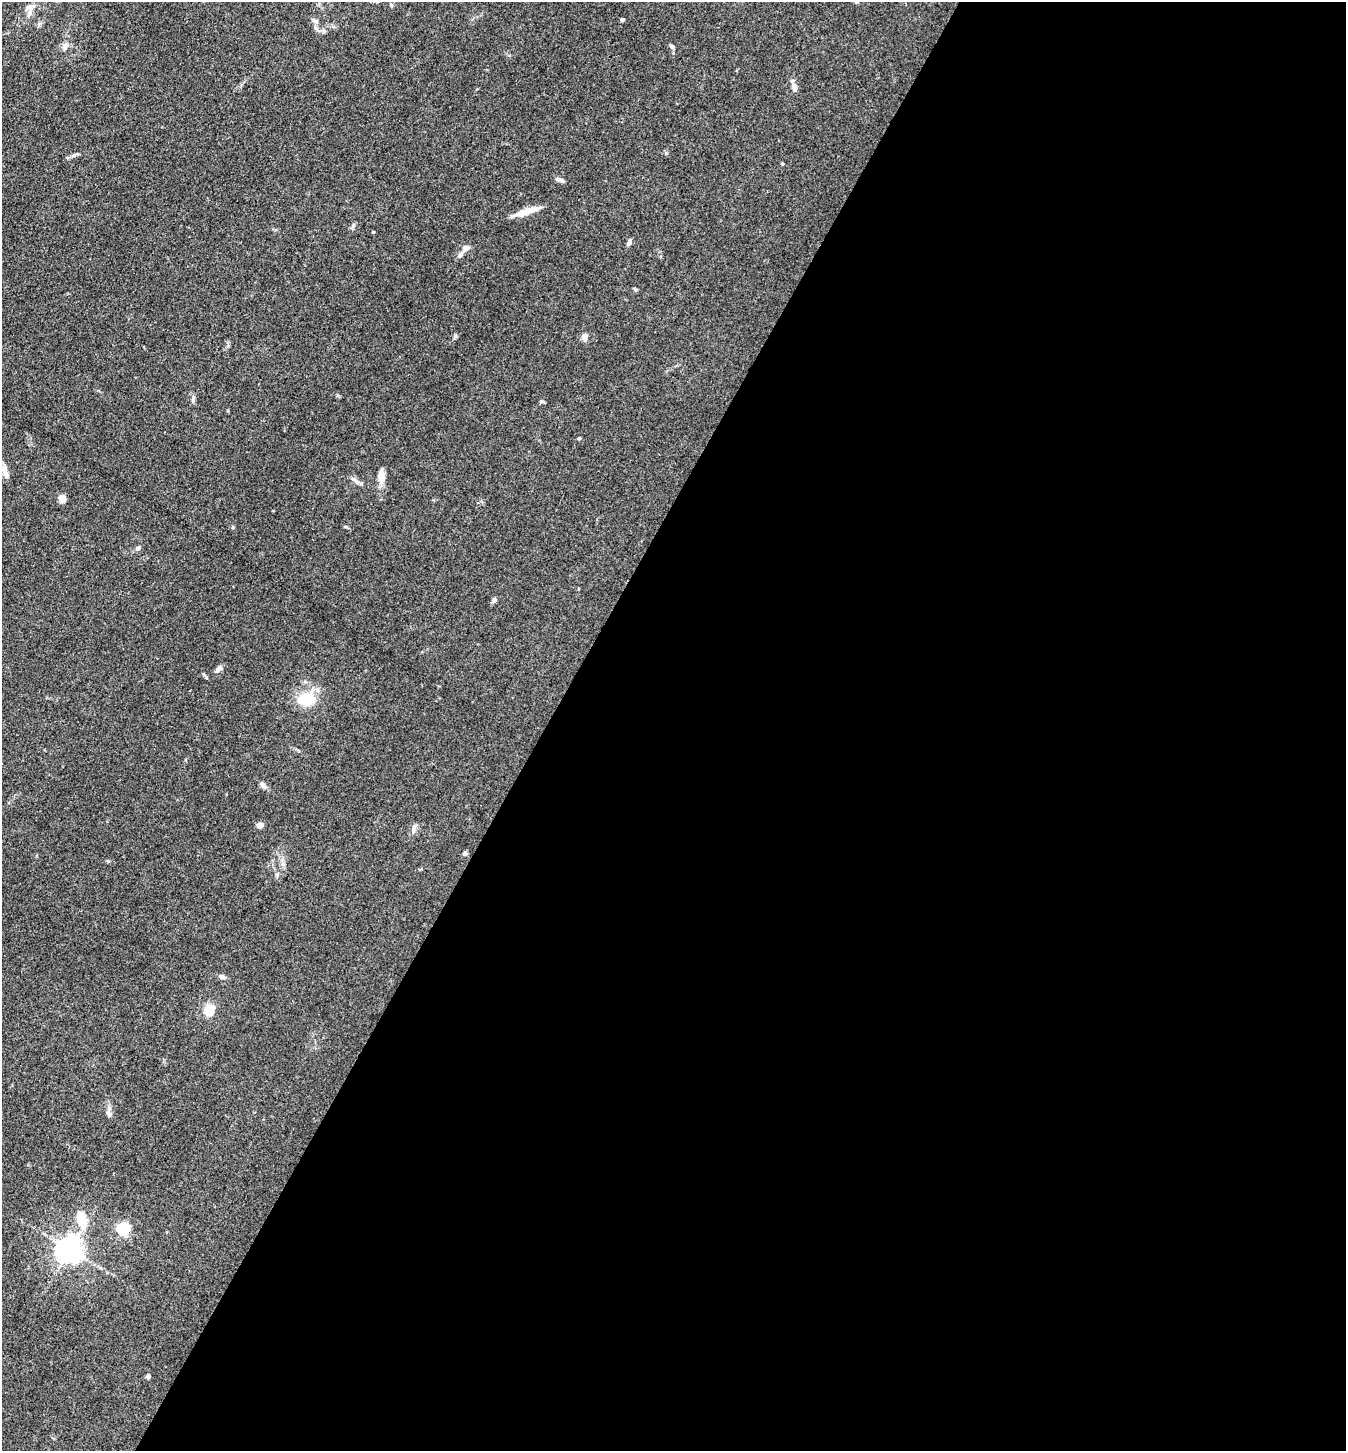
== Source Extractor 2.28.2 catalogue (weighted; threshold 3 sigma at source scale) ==
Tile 12 of 4 x 4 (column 4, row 3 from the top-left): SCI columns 4317-5660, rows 1452-2900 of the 5808 x 5800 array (HDU 1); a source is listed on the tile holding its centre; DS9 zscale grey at full resolution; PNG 1348 x 1453 px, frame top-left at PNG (2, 2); no overlay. Shown black and unused: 59% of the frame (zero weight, under 3 of 4 exposures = <1% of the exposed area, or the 3 px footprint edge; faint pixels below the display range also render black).
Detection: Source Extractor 2.28.2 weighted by HDU 2 'WHT'; one run over the whole footprint, this tile lists its part. Background 0.0794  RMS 0.0061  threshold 0.0276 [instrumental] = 3 sigma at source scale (4.5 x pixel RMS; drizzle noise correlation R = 1.50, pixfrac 1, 0.05/0.05 arcsec/px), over >= 5 px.
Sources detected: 36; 1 inside a brighter listed object's ellipse — not listed separately; the other 35 listed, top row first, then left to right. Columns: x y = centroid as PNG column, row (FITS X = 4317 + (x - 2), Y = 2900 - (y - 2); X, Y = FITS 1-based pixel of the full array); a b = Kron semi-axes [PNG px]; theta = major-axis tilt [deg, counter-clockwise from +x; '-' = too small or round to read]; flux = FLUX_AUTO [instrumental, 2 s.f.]
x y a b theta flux
30 7 12 7 9 2.9
622 20 4 3 - 1.1
315 21 13 5 -25 1.9
324 31 6 5 - 1.1
65 46 10 7 46 2.6
672 46 6 5 - 1.3
794 87 15 6 -79 2.5
560 180 11 5 -20 2.1
527 211 32 6 18 8.7
373 232 3 3 - 0.66
629 243 8 5 72 1.9
466 248 9 7 16 3.1
460 255 8 6 55 1.7
584 337 7 6 - 3.1
193 399 10 3 79 1.1
541 402 6 4 1 0.85
579 438 4 4 - 0.71
5 471 18 7 -74 4
381 476 15 8 88 6.1
355 480 14 5 -37 2.4
62 498 8 6 -72 4.7
138 548 6 5 - 1.8
494 600 8 5 70 1.3
218 669 10 6 42 2.4
306 699 17 13 12 21
263 785 10 6 -42 2.1
260 825 7 5 10 2.8
465 853 6 5 - 1.3
221 977 7 6 - 1.6
209 1010 11 9 59 11
109 1114 7 5 46 1.4
81 1220 20 10 -72 14
123 1229 6 6 - 83
70 1250 8 7 - 650
148 1376 5 5 - 1.3
Unlisted compact peaks at least as high as the median listed source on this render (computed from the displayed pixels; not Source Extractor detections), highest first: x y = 277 875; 353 225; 233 527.